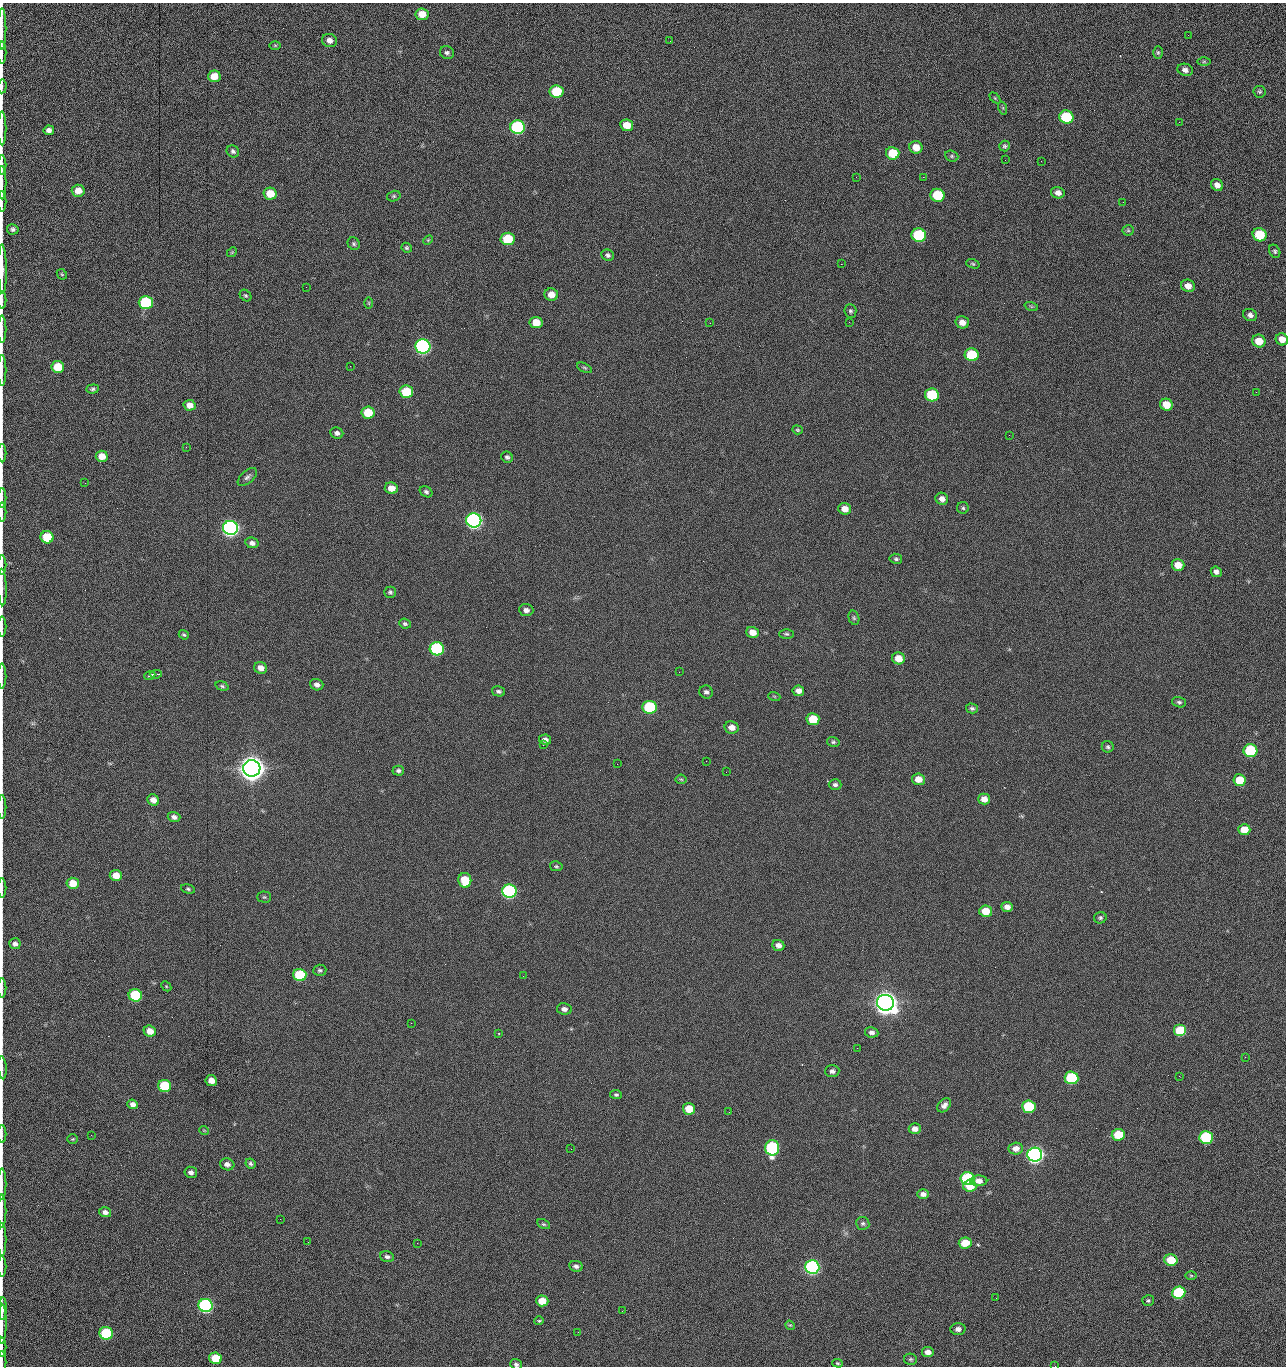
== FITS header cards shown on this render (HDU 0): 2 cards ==
NAXIS1  =                 1284 /fastest changing axis
NAXIS2  =                 1364 /next to fastest changing axis

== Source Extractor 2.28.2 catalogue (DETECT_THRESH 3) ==
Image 1284 x 1364 px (HDU 0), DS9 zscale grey, 1 PNG px = 1 image px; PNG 1288 x 1368 px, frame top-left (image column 1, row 1364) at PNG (2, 3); each listed source drawn as its Kron ellipse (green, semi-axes under 4 px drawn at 4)
Background 150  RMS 15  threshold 45.1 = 3 sigma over >= 5 px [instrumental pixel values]
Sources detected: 252; all 252 listed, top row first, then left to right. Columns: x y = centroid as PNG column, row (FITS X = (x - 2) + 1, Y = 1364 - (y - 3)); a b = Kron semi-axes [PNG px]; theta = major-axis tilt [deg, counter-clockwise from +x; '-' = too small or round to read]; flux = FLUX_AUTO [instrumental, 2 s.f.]
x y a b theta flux
422 14 6 6 - 1.3e+04
2 29 21 2 90 4.5e+03
1188 35 3 2 - 7.4e+02
329 40 7 6 - 5.4e+03
670 41 2 2 - 1.5e+03
275 45 6 4 0 1.2e+03
2 52 11 2 90 2.1e+03
1158 52 6 5 - 1.6e+03
447 53 7 6 - 2.7e+03
1204 62 6 4 1 1.5e+03
1185 70 8 6 -18 4.2e+03
214 76 6 5 - 1.3e+04
2 86 7 2 86 1.3e+03
556 91 7 6 - 4.1e+04
1260 92 6 6 - 1.7e+03
995 98 6 4 -45 1.2e+03
1003 108 7 4 -72 1.2e+03
1066 117 7 6 - 5.9e+04
1179 122 3 2 - 7.9e+02
627 125 6 6 - 1.4e+04
517 127 7 7 - 1.6e+05
2 128 17 2 90 3.2e+03
49 130 5 5 - 4.7e+03
1005 146 5 5 - 2.0e+03
916 147 7 6 - 1.2e+04
233 151 6 5 - 2.4e+03
893 153 7 6 - 2.7e+04
952 156 7 5 -22 1.7e+03
1005 160 2 2 - 8.4e+02
1041 161 2 2 - 1.2e+03
2 165 10 2 90 1.7e+03
856 177 2 2 - 1.6e+03
923 177 2 2 - 2.0e+04
2 183 17 2 90 3.0e+03
1217 185 6 5 - 5.9e+03
78 191 6 6 - 1.0e+04
1058 193 7 5 -14 5.5e+03
270 194 6 6 - 1.9e+04
937 195 7 6 - 5.0e+04
394 196 7 5 15 1.7e+03
2 201 10 2 90 1.8e+03
1123 202 2 2 - 5.1e+02
13 229 6 5 - 2.4e+03
1128 230 5 5 - 1.6e+03
919 235 7 6 - 1.0e+05
1260 235 7 6 - 4.2e+04
508 239 7 6 - 3.9e+04
428 240 5 4 - 1.2e+03
354 244 6 5 - 2.0e+03
407 248 5 4 - 1.5e+03
1275 251 7 5 -63 2.0e+03
232 252 5 4 - 1.1e+03
608 255 6 5 - 2.8e+03
841 264 2 2 - 1.8e+04
973 264 7 4 -19 1.4e+03
2 269 25 3 -89 6.5e+03
62 274 6 4 -45 1.2e+03
1188 286 7 6 - 7.5e+03
306 287 2 2 - 4.0e+02
551 294 7 6 - 9.4e+03
246 296 6 5 - 1.6e+03
2 300 9 2 90 1.5e+03
146 303 7 6 - 9.8e+04
369 303 6 4 -89 1.0e+03
1031 306 7 4 -19 1.2e+03
850 311 7 6 - 2.2e+03
1250 315 7 6 - 4.0e+03
536 322 6 5 - 1.5e+04
849 322 2 2 - 5.3e+02
962 322 7 6 - 7.8e+03
710 323 2 2 - 2.4e+03
2 329 13 2 90 2.6e+03
1282 339 6 6 - 9.7e+03
1259 341 7 6 - 1.6e+04
423 346 7 7 - 3.0e+05
972 355 7 6 - 5.7e+04
350 366 2 2 - 1.7e+03
58 367 6 6 - 2.4e+04
585 368 8 4 -27 1.7e+03
2 370 15 2 90 2.3e+03
93 389 6 4 5 2.0e+03
406 392 7 6 - 3.6e+04
1256 392 2 2 - 1.1e+03
932 395 7 6 - 5.8e+04
189 405 6 5 - 7.9e+03
1166 405 6 6 - 1.8e+04
368 413 6 6 - 2.8e+04
797 430 5 4 - 1.4e+03
337 433 6 5 - 3.5e+03
1009 435 2 2 - 8.6e+02
186 447 3 2 - 2.0e+03
2 453 9 2 90 1.8e+03
102 456 6 5 - 1.1e+04
507 457 6 5 - 2.2e+03
247 477 11 6 41 3.4e+03
85 483 2 2 - 6.9e+02
391 488 6 5 - 9.7e+03
426 492 7 5 -32 2.4e+03
2 498 10 2 90 1.6e+03
942 499 6 6 - 5.6e+03
963 508 6 6 - 1.8e+03
845 509 6 5 - 8.5e+03
2 512 9 2 90 1.5e+03
474 520 7 7 - 5.0e+05
230 528 7 7 - 5.3e+05
47 537 6 6 - 4.0e+04
252 543 6 5 - 3.9e+03
896 559 6 5 - 1.9e+03
2 565 10 2 90 1.7e+03
1178 565 6 5 - 1.3e+04
1216 572 5 5 - 3.7e+03
2 587 18 3 -88 3.7e+03
390 592 6 5 - 2.1e+03
526 610 7 6 - 4.0e+03
854 618 7 5 -74 1.8e+03
405 624 6 5 - 2.0e+03
2 627 10 2 90 1.7e+03
753 632 6 5 - 9.8e+03
786 634 7 5 -1 1.9e+03
184 635 5 4 - 1.6e+03
437 649 7 6 - 1.6e+05
898 658 6 6 - 1.3e+04
261 668 7 5 -24 7.3e+03
679 672 2 2 - 9.9e+02
156 674 6 2 5 2.8e+03
150 675 6 3 23 2.3e+03
2 676 12 2 90 2.0e+03
317 685 7 5 -19 4.1e+03
222 686 7 4 -16 1.8e+03
498 691 7 5 -13 2.6e+03
798 691 6 5 - 5.7e+03
706 692 7 6 - 2.7e+03
774 696 6 4 -19 1.1e+03
1179 702 7 5 -18 2.1e+03
650 707 7 6 - 9.4e+04
972 708 6 5 - 2.4e+03
813 719 6 6 - 2.7e+04
732 727 7 6 - 7.5e+03
545 740 6 5 - 4.1e+03
833 742 6 5 - 1.8e+03
543 745 2 2 - 2.2e+03
1108 747 6 5 - 2.0e+03
1250 751 7 6 - 7.6e+04
706 761 2 2 - 1.6e+03
617 764 2 2 - 2.1e+03
252 768 8 8 - 2.2e+06
398 771 6 5 - 2.4e+03
726 772 2 2 - 1.7e+03
681 779 5 5 - 1.4e+03
918 779 6 5 - 1.0e+04
1240 780 6 6 - 2.4e+04
835 785 6 5 - 2.8e+03
984 799 6 5 - 7.6e+03
153 800 6 5 - 6.7e+03
2 807 12 2 90 2.0e+03
174 817 6 5 - 3.7e+03
1244 830 6 5 - 1.5e+04
556 866 6 5 - 1.7e+03
116 875 6 5 - 1.2e+04
465 880 7 6 - 2.7e+04
73 883 6 5 - 1.5e+04
2 888 10 2 90 1.6e+03
188 889 7 4 -16 1.6e+03
509 891 7 6 - 2.4e+05
264 897 7 5 -1 1.5e+03
1007 907 6 5 - 5.7e+03
986 911 6 5 - 1.8e+04
1100 918 6 5 - 2.2e+03
15 944 6 5 - 3.9e+03
778 945 6 5 - 5.8e+03
320 970 6 5 - 1.8e+03
300 975 7 6 - 6.0e+04
523 976 2 2 - 1.4e+03
166 986 6 4 -45 1.3e+03
2 988 10 2 90 1.4e+03
135 995 7 6 - 7.3e+04
885 1003 8 8 - 1.8e+06
564 1009 7 5 -10 4.2e+03
411 1023 2 2 - 3.7e+03
150 1031 6 5 - 1.0e+04
1180 1031 6 6 - 4.8e+04
872 1032 6 5 - 3.6e+03
499 1033 2 2 - 7.8e+02
857 1048 2 2 - 9.2e+02
1245 1057 3 2 - 1.3e+03
2 1068 11 3 -86 2.2e+03
832 1071 7 6 - 3.5e+03
1179 1076 3 2 - 1.7e+03
1071 1078 7 6 - 8.7e+04
211 1081 6 5 - 8.6e+03
165 1086 6 6 - 6.3e+04
616 1095 6 4 -8 1.8e+03
133 1104 5 4 - 4.9e+03
944 1105 8 5 48 4.5e+03
1029 1107 7 6 - 7.1e+04
689 1109 6 5 - 2.0e+04
729 1112 2 2 - 6.5e+02
915 1129 6 5 - 6.7e+03
204 1130 5 3 - 7.6e+02
2 1134 9 2 90 1.4e+03
91 1135 2 2 - 1.7e+03
1118 1135 6 6 - 3.1e+04
1206 1137 7 6 - 9.8e+04
73 1139 5 4 - 1.2e+03
772 1148 7 7 - 1.5e+05
1016 1148 7 6 - 7.7e+03
571 1149 2 2 - 6.5e+02
1035 1154 7 7 - 6.3e+05
227 1164 7 6 - 4.5e+03
250 1164 5 4 - 2.1e+03
191 1172 6 5 - 3.8e+03
967 1179 7 6 - 1.4e+05
979 1181 8 5 -1 6.6e+03
2 1184 16 2 90 2.6e+03
970 1186 7 6 - 1.8e+04
923 1194 6 5 - 4.5e+03
2 1211 16 2 90 2.4e+03
105 1212 6 5 - 4.0e+03
280 1219 2 2 - 1.4e+03
863 1223 6 6 - 2.2e+03
544 1224 7 4 -25 1.6e+03
2 1239 16 2 90 2.7e+03
308 1242 2 2 - 1.2e+03
417 1243 2 2 - 3.6e+03
965 1243 6 5 - 1.9e+04
387 1257 7 5 -17 2.9e+03
1171 1260 6 5 - 2.6e+04
2 1266 10 2 90 1.9e+03
576 1266 7 5 -10 3.3e+03
812 1267 7 6 - 3.0e+05
1191 1275 6 4 -1 1.1e+03
1179 1293 7 6 - 7.7e+04
996 1298 2 2 - 1.8e+03
542 1301 6 5 - 1.7e+04
1148 1301 6 5 - 1.8e+03
206 1305 7 6 - 2.3e+05
3 1309 11 3 88 8.0e+03
622 1311 2 2 - 5.0e+02
539 1321 4 4 - 1.2e+03
2 1324 19 2 89 2.6e+03
790 1325 5 4 - 1.1e+03
958 1329 7 6 - 4.5e+03
578 1332 2 2 - 2.4e+03
106 1333 7 6 - 8.9e+04
2 1347 9 2 90 1.9e+03
928 1352 6 5 - 6.4e+03
215 1358 6 5 - 2.9e+04
911 1359 6 5 - 1.7e+03
2 1362 11 2 90 1.5e+03
837 1363 5 3 - 1.3e+03
516 1364 6 5 - 2.6e+03
1055 1366 2 2 - 1.4e+03
At the frame edge (FLAGS 8, measured only in part): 34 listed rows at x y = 2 29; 2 52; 2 86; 2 128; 2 165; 2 183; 2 201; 2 269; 2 300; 2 329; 1282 339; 2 370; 2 453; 2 498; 2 512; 2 565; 2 587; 2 627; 2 676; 2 807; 2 888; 2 988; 2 1068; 2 1134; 2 1184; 2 1211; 2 1239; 2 1266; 3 1309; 2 1324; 2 1347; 2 1362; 516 1364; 1055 1366

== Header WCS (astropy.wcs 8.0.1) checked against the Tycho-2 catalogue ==
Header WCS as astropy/WCSLIB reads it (CRVAL/CRPIX/CD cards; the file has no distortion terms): RA---TAN/DEC--TAN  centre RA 15:41:40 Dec +52:00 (235.42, +51.99 deg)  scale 1.26 arcsec/px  FOV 26.9' x 28.5'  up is +92 deg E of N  parity flipped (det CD > 0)
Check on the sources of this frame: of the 60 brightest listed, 10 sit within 2.0 arcsec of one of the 11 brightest Tycho-2 stars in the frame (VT <= 12.29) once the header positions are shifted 0.50 arcsec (0.31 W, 0.39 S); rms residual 1.06 arcsec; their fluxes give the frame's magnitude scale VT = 25.20 - 2.5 log10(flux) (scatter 0.08 mag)
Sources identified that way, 10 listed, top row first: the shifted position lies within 2.0 arcsec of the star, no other Tycho-2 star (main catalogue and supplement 1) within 4.0 arcsec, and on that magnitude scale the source's flux lands within +1.5 / -3 mag of the star's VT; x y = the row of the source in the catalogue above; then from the Tycho-2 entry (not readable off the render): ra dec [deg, ICRS J2000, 3 dp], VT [Tycho-2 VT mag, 2 dp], TYC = Tycho-2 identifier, HIP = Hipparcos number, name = IAU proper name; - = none
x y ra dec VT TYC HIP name
423 346 235.614 +52.064 11.61 3489-1132-1 - -
474 520 235.514 +52.049 11.19 3489-1407-1 - -
230 528 235.515 +52.133 11.12 3489-1380-1 - -
252 768 235.378 +52.130 9.31 3489-1322-1 76850 -
509 891 235.303 +52.042 11.52 3489-958-1 - -
885 1003 235.232 +51.912 9.59 3489-824-1 - -
1035 1154 235.143 +51.862 10.97 3489-1016-1 - -
967 1179 235.131 +51.886 12.29 3489-908-1 - -
812 1267 235.084 +51.941 11.45 3489-1346-1 - -
206 1305 235.075 +52.152 11.74 3489-912-1 - -